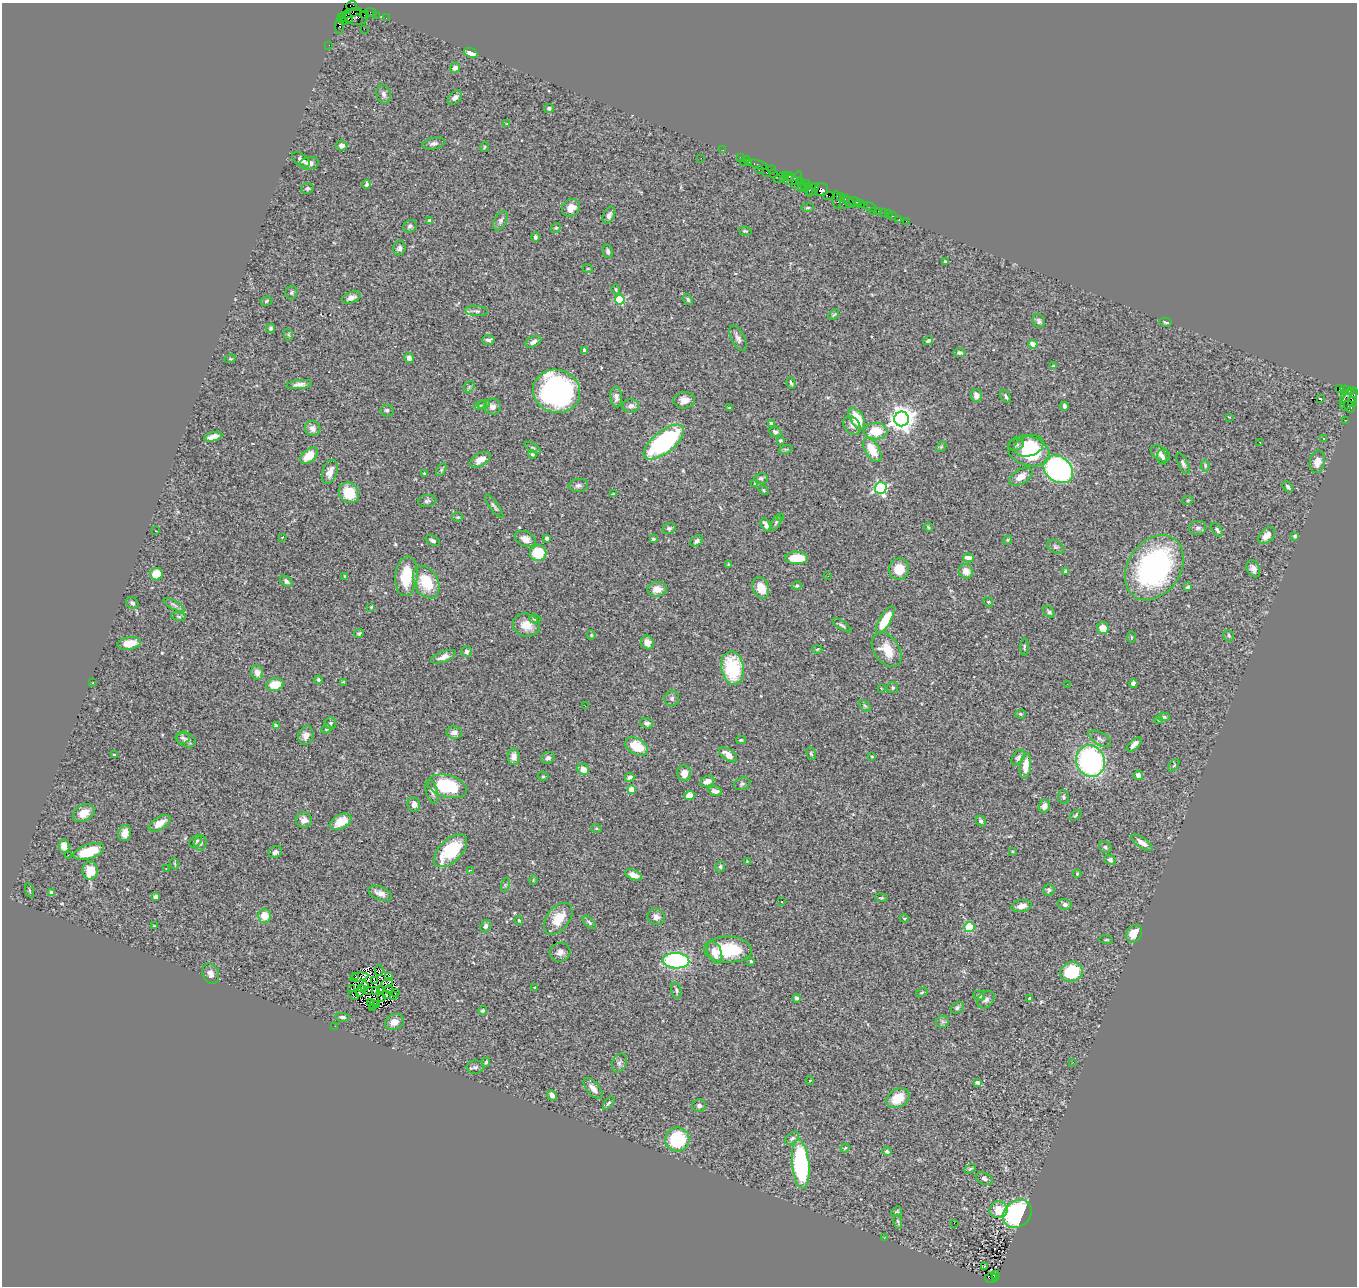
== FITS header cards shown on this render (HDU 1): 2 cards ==
NAXIS1  =                 1355
NAXIS2  =                 1284

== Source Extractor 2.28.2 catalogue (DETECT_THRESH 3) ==
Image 1355 x 1284 px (HDU 1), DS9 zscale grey, 1 PNG px = 1 image px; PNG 1359 x 1288 px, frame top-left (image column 1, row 1284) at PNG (2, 3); each listed source drawn as its Kron ellipse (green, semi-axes under 4 px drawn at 4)
Background 1.55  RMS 0.062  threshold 0.187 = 3 sigma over >= 5 px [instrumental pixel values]
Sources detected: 404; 3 with non-positive FLUX_AUTO (blend fragments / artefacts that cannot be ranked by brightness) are neither listed nor drawn; the other 401 listed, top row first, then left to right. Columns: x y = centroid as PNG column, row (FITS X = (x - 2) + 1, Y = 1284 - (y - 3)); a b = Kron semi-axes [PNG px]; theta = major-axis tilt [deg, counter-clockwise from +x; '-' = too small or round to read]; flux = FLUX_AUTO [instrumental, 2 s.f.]
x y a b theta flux
351 5 5 3 - 46
371 12 5 3 - 76
350 13 12 4 17 260
365 15 4 2 - 73
376 15 3 2 - 18
356 17 12 7 -6 470
342 18 4 3 - 110
349 18 5 2 - 260
386 18 2 2 - 25
343 21 4 3 - 130
339 26 8 4 90 250
364 29 2 2 - 5.6
329 45 2 2 - 22
471 53 7 4 -23 38
455 68 5 4 - 18
384 94 9 7 -79 15
455 97 8 5 43 16
549 108 5 4 - 9.9
507 124 3 2 - 2.6
434 144 11 5 11 16
342 146 6 5 - 16
484 147 5 3 - 3.7
723 150 2 2 - 24
740 157 2 2 - 29
701 158 2 2 - 2.6
746 159 2 2 - 68
301 160 10 6 -36 15
743 162 2 2 - 120
749 162 3 2 - 62
309 163 9 6 7 24
758 165 10 3 -16 210
772 169 4 3 - 82
759 170 3 2 - 65
766 172 3 2 - 74
774 173 3 2 - 25
785 176 4 2 - 79
789 176 5 3 - 130
780 178 6 3 29 81
789 180 10 4 -10 390
797 180 9 4 74 230
800 181 4 3 - 160
807 183 4 2 - 150
366 184 4 3 - 6.7
804 186 3 2 - 74
307 188 6 5 - 9.5
801 188 2 2 - 59
809 189 6 3 86 460
813 190 8 3 52 210
821 190 7 6 - 570
829 196 5 3 - 370
840 196 3 2 - 99
845 199 3 2 - 70
837 200 9 3 -85 250
854 201 6 3 -19 290
849 202 6 3 -42 170
843 204 2 2 - 55
860 204 5 3 - 97
864 205 3 3 - 110
870 207 6 3 -26 63
571 208 9 8 - 44
808 208 6 3 8 4.6
873 211 2 2 - 19
879 211 3 3 - 96
883 213 3 2 - 17
888 214 2 2 - 12
609 215 9 5 64 14
893 216 2 2 - 15
899 219 3 2 - 14
429 220 3 3 - 7.4
500 221 10 6 59 13
906 221 2 2 - 8.7
410 226 7 6 - 11
556 228 5 4 - 5.9
745 231 6 3 -15 5.3
535 237 4 4 - 8
399 248 7 6 - 14
608 251 7 5 -77 9.8
945 262 3 3 - 6.3
588 269 5 3 - 3.8
616 289 5 4 - 5.1
291 292 7 6 - 8.1
351 297 10 5 21 19
688 299 6 4 -53 8.1
620 300 5 4 - 290
266 301 6 4 29 5.9
476 311 11 5 -6 14
834 315 6 3 44 5.3
1039 321 7 6 - 11
1166 322 6 3 -14 6.6
271 328 4 4 - 6.9
289 335 6 4 -71 5
738 338 14 6 -63 19
489 340 6 5 - 12
928 341 5 3 - 9.6
533 342 9 5 28 15
1033 344 4 4 - 67
584 350 4 3 - 20
959 353 6 4 -7 8.3
409 358 5 5 - 18
230 359 6 4 17 3.7
1053 366 4 3 - 4
791 383 6 3 -73 7.4
299 385 13 4 6 19
469 387 6 4 47 7.3
1339 389 4 3 - 810
1347 390 7 3 -21 64
556 391 24 21 -17 1100
976 396 6 5 - 23
1006 396 7 4 -61 8.5
1346 396 8 3 55 230
616 397 10 5 -84 18
1320 399 4 2 - 4.3
1349 399 13 6 59 520
684 400 11 8 5 33
1352 402 5 4 - 240
484 404 6 4 19 6.5
480 406 6 3 19 4.9
631 406 8 6 4 25
1064 406 4 3 - 11
492 407 8 8 - 24
729 407 3 3 - 12
1349 407 6 5 - 230
387 410 6 6 - 12
1229 417 3 3 - 6.5
857 419 12 6 -61 120
902 419 7 7 - 4100
1346 420 2 2 - 16
771 423 3 3 - 14
852 425 11 7 -51 21
313 428 8 7 - 27
876 431 12 8 1 120
775 432 6 5 - 9.4
213 437 9 4 15 30
1323 439 2 2 - 3.6
780 440 3 3 - 5.2
664 442 24 10 38 630
1260 442 3 2 - 5.5
1016 445 8 5 16 9.4
1029 446 15 10 19 110
941 447 6 4 44 5.3
533 448 9 3 -30 6.6
786 449 7 4 18 7
872 450 13 7 -59 84
1029 451 21 14 -17 240
1160 453 11 6 -34 21
532 454 4 4 - 6
309 456 10 6 42 77
1162 457 7 4 -76 13
480 460 11 6 29 40
1317 462 11 7 79 38
1183 464 11 4 -63 11
1205 465 6 4 -82 5.6
1058 469 16 12 -37 970
441 470 7 4 60 6.2
330 472 12 7 71 38
424 473 3 2 - 4.6
1021 477 13 7 32 40
761 478 7 5 -2 7.6
754 484 3 3 - 5.5
578 485 9 6 6 12
1288 487 6 4 -50 8.2
881 488 6 6 - 750
763 490 5 4 - 5
349 493 11 9 -51 110
613 494 4 2 - 4.3
1188 500 6 3 19 4.3
427 501 9 6 6 11
494 506 14 3 -53 11
458 517 5 4 - 5.3
780 517 3 3 - 4.4
776 522 7 4 63 7.5
766 525 7 4 -61 33
928 527 5 3 - 4.5
669 528 6 5 - 10
1198 528 9 7 6 14
1217 530 8 4 -56 9.7
156 531 3 2 - 2.8
1267 536 10 6 45 36
1295 536 4 3 - 5.6
282 537 2 2 - 2.8
547 538 4 3 - 19
525 539 11 7 -23 28
653 539 4 3 - 14
1008 540 5 3 - 4.5
433 541 8 4 -25 9.6
697 541 7 4 38 11
1056 547 9 6 -29 11
538 553 8 8 - 120
796 558 11 6 0 110
968 558 5 4 - 47
729 565 4 3 - 6.5
1154 568 35 26 56 810
899 569 10 10 - 77
1253 569 9 6 -65 21
966 571 7 7 - 35
1066 572 4 4 - 32
156 574 6 6 - 86
345 576 4 4 - 4.5
407 576 20 11 84 150
828 576 3 2 - 6.1
286 581 7 4 -37 12
426 582 17 12 -62 140
797 586 5 4 - 6.4
1188 587 4 4 - 8.2
761 588 11 8 -69 66
657 589 9 7 3 43
988 602 5 4 - 5.2
132 603 7 5 -45 11
174 605 12 4 -30 10
371 607 3 3 - 3.7
1049 612 7 4 -46 9.3
179 616 7 4 -9 6
535 619 6 4 -15 6.9
885 620 16 5 59 120
526 625 14 11 -16 52
842 625 11 4 -33 9.4
1103 628 6 5 - 57
359 633 5 3 - 5.7
591 635 5 4 - 5.2
1229 636 6 5 - 8.1
1131 637 6 4 -88 4.4
647 642 7 6 - 31
129 643 12 6 10 54
1024 647 8 3 90 6.3
817 649 5 3 - 4.3
887 650 19 12 -55 82
467 651 5 5 - 13
444 657 13 5 21 28
733 668 17 11 -81 250
257 673 7 6 - 32
319 680 4 3 - 6.1
344 682 3 2 - 4.3
93 683 2 2 - 2.3
1067 684 2 2 - 5.7
1133 684 4 4 - 14
275 685 9 6 15 80
881 688 4 3 - 3.6
893 688 5 5 - 7.3
672 698 8 7 - 12
585 706 3 2 - 3.4
865 706 7 4 -45 6
1021 714 5 4 - 5
1164 717 6 4 -1 9.7
1159 720 4 4 - 3.8
330 723 6 6 - 9.5
647 723 6 5 - 12
276 725 4 3 - 11
326 729 5 4 - 5.2
454 733 8 6 -6 21
306 735 9 7 69 27
182 738 7 6 - 9.4
1100 739 12 6 -30 17
186 740 10 6 -20 17
741 740 5 4 - 4.7
1134 744 9 4 44 21
637 746 12 8 -29 100
811 754 6 5 - 6.6
114 755 4 2 - 5.1
728 755 10 5 -36 42
872 756 4 2 - 3.4
514 757 8 6 -87 25
1018 757 9 5 54 9.8
548 758 7 5 24 13
1091 761 16 14 -65 840
1174 765 7 3 54 5.2
1025 766 13 5 83 48
583 769 6 5 - 44
684 773 8 7 - 33
1138 775 4 4 - 23
543 776 5 4 - 5.3
629 777 5 4 - 12
707 781 7 5 25 29
742 784 8 6 19 10
447 786 20 11 -15 230
631 789 4 4 - 84
715 791 7 4 -14 19
432 792 12 5 -74 13
689 796 5 4 - 36
1063 797 7 5 -78 8.7
414 804 7 6 - 19
1044 806 6 5 - 29
84 813 11 8 29 43
1076 815 7 3 37 5.1
304 820 8 7 - 25
981 821 6 5 - 15
341 822 12 7 28 73
160 823 12 6 32 40
596 828 5 3 - 4
125 833 8 6 75 29
196 841 7 5 43 9.3
201 843 7 6 - 10
1142 843 12 5 -34 32
64 846 7 5 -81 45
1105 847 6 5 - 9.7
450 851 20 11 44 240
1012 851 3 2 - 2.9
89 852 16 7 18 110
275 852 7 5 23 14
68 855 2 2 - 33
1110 860 6 5 - 8.3
747 861 4 4 - 3.9
175 864 6 3 -71 4.2
720 867 6 5 - 7.7
166 869 3 2 - 4.7
471 870 3 2 - 7.6
90 871 9 7 -88 73
1077 874 4 4 - 4.1
634 875 9 4 -21 29
533 880 5 3 - 3.4
505 885 7 4 72 6.2
1049 890 6 5 - 12
29 891 7 3 -71 4.7
51 892 4 4 - 12
380 893 12 6 -21 24
156 896 4 3 - 8.6
881 898 6 3 -7 4.6
782 901 3 3 - 6.3
1065 904 6 5 - 11
1022 906 10 6 11 29
264 916 7 6 - 60
656 917 9 8 - 19
904 918 4 4 - 4.8
558 919 18 11 51 86
519 920 4 3 - 5.8
589 922 8 4 -45 8.2
154 926 3 3 - 3.3
486 926 6 5 - 12
970 927 5 5 - 170
1134 934 9 7 57 52
1106 940 7 3 -7 4.1
728 950 24 13 -2 220
560 952 10 9 - 22
715 953 11 7 -69 54
676 961 13 7 -4 610
751 961 4 3 - 4.5
379 971 5 4 - 6.6
1071 972 11 9 13 210
211 974 10 7 -65 22
389 976 2 2 - 0.0085
355 977 3 2 - 1.4
359 977 9 2 10 2.1
375 981 4 2 - 0.39
387 983 6 2 24 6.1
364 986 4 3 - 7.2
535 988 3 2 - 2.9
351 989 3 2 - 0.72
362 989 3 2 - 5.6
380 989 4 2 - 6.2
368 990 3 2 - 3.2
389 990 4 2 - 3.6
676 990 8 5 -74 8.7
375 991 3 2 - 3.9
922 992 6 3 30 5.2
359 993 3 2 - 3.4
396 993 3 2 - 2.2
386 994 3 2 - 4.1
354 995 5 3 - 9
394 996 3 2 - 2.1
979 996 6 5 - 12
382 998 3 2 - 2.9
797 998 4 4 - 7.6
1030 999 4 3 - 25
986 1000 10 7 43 16
370 1002 4 2 - 1.3
373 1004 3 2 - 2.5
376 1005 2 2 - 0.56
372 1007 3 2 - 2.2
957 1008 7 5 36 8.7
483 1010 4 4 - 6.7
342 1017 7 4 -6 13
394 1022 10 7 21 35
943 1022 6 6 - 9.2
335 1026 2 2 - 9.9
486 1062 5 3 - 6.2
1073 1062 3 2 - 5.2
619 1063 10 6 66 14
475 1067 8 6 6 12
810 1080 4 2 - 3.2
977 1082 4 3 - 15
593 1088 12 6 -49 33
552 1095 6 4 -48 18
898 1098 12 9 32 81
609 1103 7 4 51 8
699 1106 7 6 - 15
792 1138 8 5 37 11
677 1139 12 12 - 220
845 1148 4 3 - 3.6
887 1152 4 3 - 9.7
801 1164 24 8 -84 550
970 1169 6 4 29 5.6
984 1179 9 5 -25 12
998 1210 9 8 - 67
897 1212 6 4 47 6
1017 1214 16 13 41 510
898 1222 7 4 -79 6.1
954 1223 3 2 - 2.7
884 1238 3 2 - 7.6
984 1266 4 2 - 3.5
996 1274 3 2 - 110
991 1278 6 5 - 300
995 1278 3 2 - 130
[3 non-positive-flux detections neither listed nor drawn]